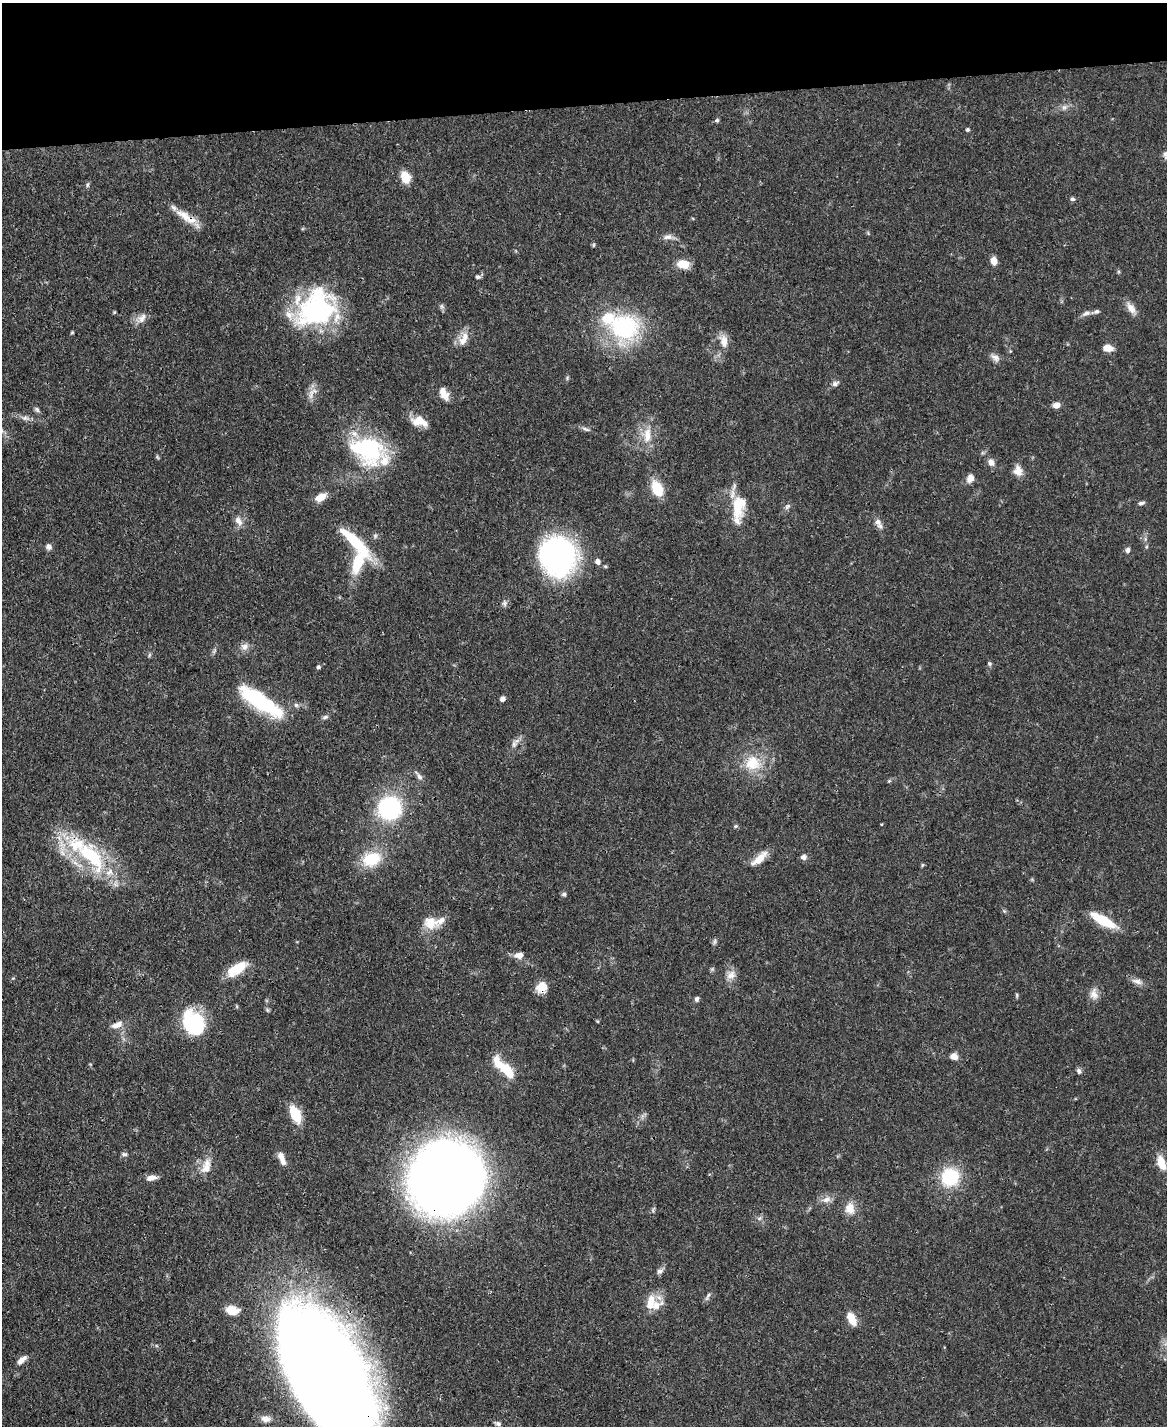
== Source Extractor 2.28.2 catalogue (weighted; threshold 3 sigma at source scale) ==
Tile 3 of 4 x 3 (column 3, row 1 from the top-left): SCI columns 2333-3497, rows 3089-4512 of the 4665 x 4644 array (HDU 1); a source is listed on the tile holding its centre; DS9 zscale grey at full resolution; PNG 1169 x 1428 px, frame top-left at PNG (2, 3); no overlay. Shown black and unused: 7% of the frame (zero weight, under 3 of 4 exposures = <1% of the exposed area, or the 3 px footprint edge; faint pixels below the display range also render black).
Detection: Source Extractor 2.28.2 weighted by HDU 2 'WHT'; one run over the whole footprint, this tile lists its part. Background 0.0656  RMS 0.0033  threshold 0.015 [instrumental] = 3 sigma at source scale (4.5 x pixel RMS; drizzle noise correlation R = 1.50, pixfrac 1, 0.05/0.05 arcsec/px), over >= 5 px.
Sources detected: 127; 1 too faint to see at this stretch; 2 inside a brighter object's white glare — not listed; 11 inside a brighter listed object's ellipse — not listed separately; the other 113 listed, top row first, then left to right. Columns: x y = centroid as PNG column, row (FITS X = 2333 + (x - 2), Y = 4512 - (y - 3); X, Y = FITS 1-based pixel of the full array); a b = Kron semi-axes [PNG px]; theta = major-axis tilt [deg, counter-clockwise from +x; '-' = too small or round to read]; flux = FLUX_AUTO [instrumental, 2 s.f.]
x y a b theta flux
1064 107 8 7 - 1.2
717 121 5 4 - 0.65
968 129 5 4 - 0.55
1166 155 10 7 -83 1.3
405 177 12 10 -67 5.4
87 185 7 5 74 0.61
1072 199 6 5 - 0.69
184 216 29 11 -37 5.8
668 237 14 7 5 1.8
593 245 6 4 89 0.42
994 261 7 6 - 3.3
683 264 12 8 -7 5.8
478 277 7 5 3 0.78
442 306 7 5 -60 0.77
1131 308 17 9 -56 2.7
316 309 47 36 42 53
114 312 4 4 - 0.35
1086 313 12 6 17 1.4
142 318 14 10 46 2.6
624 327 34 31 -14 38
72 332 4 4 - 0.36
464 339 21 10 65 3.9
724 341 16 9 -79 3.5
1108 348 10 7 -8 3.3
995 357 14 7 -44 1.7
567 378 6 4 51 0.47
835 383 9 6 26 1.1
444 393 15 9 -62 3.7
311 394 17 7 74 2.4
1056 405 7 6 - 2.6
37 409 8 5 -50 0.79
25 418 8 6 2 1.2
419 421 20 10 -16 5.1
585 429 12 4 -24 1
647 435 21 10 84 5.5
367 450 43 31 -22 36
157 457 6 4 -47 0.43
991 462 10 8 -73 1.8
1018 471 14 10 -76 2.9
970 478 10 8 63 2.4
657 489 14 9 -66 11
321 497 11 7 31 4.4
1141 503 8 5 11 0.86
737 506 37 12 -88 11
787 506 9 6 48 0.91
239 521 13 8 -56 2.3
878 522 12 8 -70 1.9
375 536 7 5 -47 0.68
355 542 53 12 -45 16
49 547 8 7 - 1.2
1128 550 7 5 74 0.97
558 555 29 25 -65 95
598 561 7 6 - 1.5
358 562 27 12 72 12
505 603 9 6 86 1
244 647 10 9 - 1.9
149 655 6 4 71 0.45
990 664 5 5 - 0.59
318 667 5 4 - 0.61
257 699 46 17 -34 27
502 699 6 5 - 1.3
296 705 6 6 - 0.78
325 717 8 5 17 0.79
514 744 10 6 78 1.3
752 763 23 20 -11 10
419 776 14 6 -51 1.5
889 781 6 4 43 0.44
389 808 19 18 - 41
736 826 5 5 - 0.51
91 856 53 23 -49 33
804 857 7 6 - 1.5
371 859 19 14 18 13
759 859 23 8 41 5
922 865 6 3 71 0.38
564 894 6 6 - 0.72
1004 911 5 5 - 0.46
1103 920 30 9 -29 11
431 923 18 15 -8 6.2
715 941 8 3 71 0.67
519 955 11 7 2 2.6
238 967 24 11 38 8.2
731 975 14 10 39 2.6
1137 981 16 7 -15 2
541 987 13 12 - 4.2
1094 994 15 10 -76 2.6
1017 995 6 4 -90 0.44
697 999 6 5 - 0.93
267 1010 6 5 - 0.52
192 1022 28 25 -72 19
117 1025 15 8 19 2.6
954 1056 8 7 - 2.5
507 1071 19 10 -53 8.4
1079 1071 8 5 -72 0.9
295 1114 18 9 -64 9.6
124 1154 8 5 -1 0.76
281 1156 12 8 -64 2.3
1161 1163 16 8 -69 5.7
206 1166 22 12 72 4.7
950 1177 18 17 - 18
151 1178 13 6 8 2.3
446 1178 46 42 -57 630
826 1199 13 8 21 2.3
850 1208 12 10 -78 4.4
759 1218 6 5 - 0.75
660 1271 9 6 39 1.2
708 1296 10 5 65 0.89
650 1302 21 11 78 5.7
232 1310 14 9 -9 4.8
852 1319 14 7 -64 5.5
22 1360 15 7 40 2.2
324 1371 116 56 -61 780
266 1419 13 9 -7 2.5
498 1424 9 6 -18 0.88
Overlapping masked pixels (flux is a lower limit): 5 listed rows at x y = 367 450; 91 856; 541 987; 446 1178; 324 1371
Isophote crosses this tile's border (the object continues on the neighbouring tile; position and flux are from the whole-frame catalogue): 2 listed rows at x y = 1166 155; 324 1371